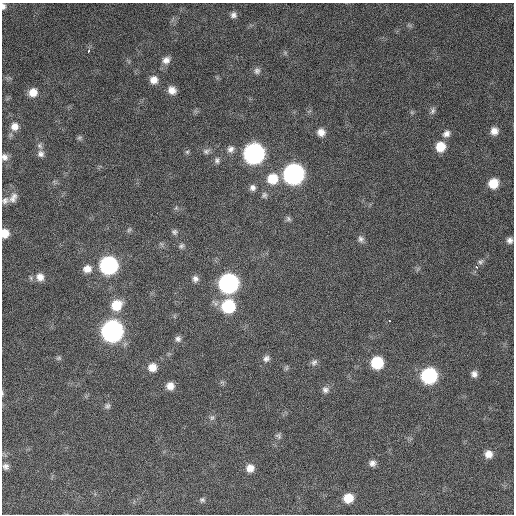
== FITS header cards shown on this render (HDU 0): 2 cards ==
NAXIS1  =                  512 / Axis length
NAXIS2  =                  512 / Axis length

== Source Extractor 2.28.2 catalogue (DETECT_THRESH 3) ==
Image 512 x 512 px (HDU 0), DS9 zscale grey, 1 PNG px = 1 image px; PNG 516 x 516 px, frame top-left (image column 1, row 512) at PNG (2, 3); no overlay
Background 773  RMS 27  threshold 81.8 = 3 sigma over >= 5 px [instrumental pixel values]
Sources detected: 69; all 69 listed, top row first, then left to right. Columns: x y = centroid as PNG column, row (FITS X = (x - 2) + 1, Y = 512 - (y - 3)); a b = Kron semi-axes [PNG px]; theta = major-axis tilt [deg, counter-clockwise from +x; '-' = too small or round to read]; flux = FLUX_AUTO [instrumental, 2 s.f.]
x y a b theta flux
3 6 7 5 87 6000
233 15 8 8 - 7200
88 51 5 3 - 5600
166 60 10 9 - 12000
257 71 9 8 - 7000
154 80 9 8 - 16000
172 90 9 8 - 15000
33 92 9 8 - 20000
433 111 10 6 72 5800
15 126 10 9 - 15000
494 131 9 9 - 14000
321 132 9 8 - 14000
446 134 10 9 - 10000
79 138 7 6 - 3400
40 146 9 6 -55 6200
440 147 10 9 - 35000
230 149 9 9 - 8700
206 151 10 7 25 5800
187 152 6 5 - 3100
41 154 9 8 - 7600
254 154 11 10 - 770000
4 157 10 8 -63 9000
217 160 9 7 -84 5600
293 174 11 10 - 780000
272 179 12 11 - 42000
493 183 9 9 - 36000
252 188 8 8 - 7600
264 195 9 8 - 5500
13 198 14 9 59 12000
5 200 10 8 42 7700
288 219 8 6 -56 4400
129 230 8 5 53 3500
174 232 8 7 - 5000
5 233 8 7 - 22000
361 239 9 8 - 6800
510 240 8 7 - 7700
181 246 8 6 39 4400
480 262 9 6 26 5700
109 265 10 10 - 410000
476 267 3 3 - 4700
87 269 11 10 - 17000
40 277 11 10 - 16000
195 279 9 8 - 8100
228 283 11 10 - 620000
116 305 12 11 - 42000
228 306 11 11 - 110000
389 321 3 3 - 4200
112 331 11 11 - 940000
178 339 8 7 - 6700
59 358 8 5 15 3500
266 358 9 8 - 7600
314 362 10 7 54 6400
377 363 9 9 - 82000
152 367 9 8 - 19000
286 368 8 5 73 3400
474 374 8 7 - 8700
429 376 10 10 - 240000
170 386 8 8 - 16000
325 390 9 8 - 7600
2 393 6 3 -72 2100
107 406 8 7 - 5000
212 417 8 7 - 5600
278 436 8 7 - 5000
488 454 9 8 - 15000
372 463 8 7 - 8400
6 466 7 7 - 7100
250 468 9 9 - 16000
348 498 9 8 - 33000
202 500 7 6 - 4000
At the frame edge (FLAGS 8, measured only in part): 4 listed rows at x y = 3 6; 4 157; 5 233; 2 393